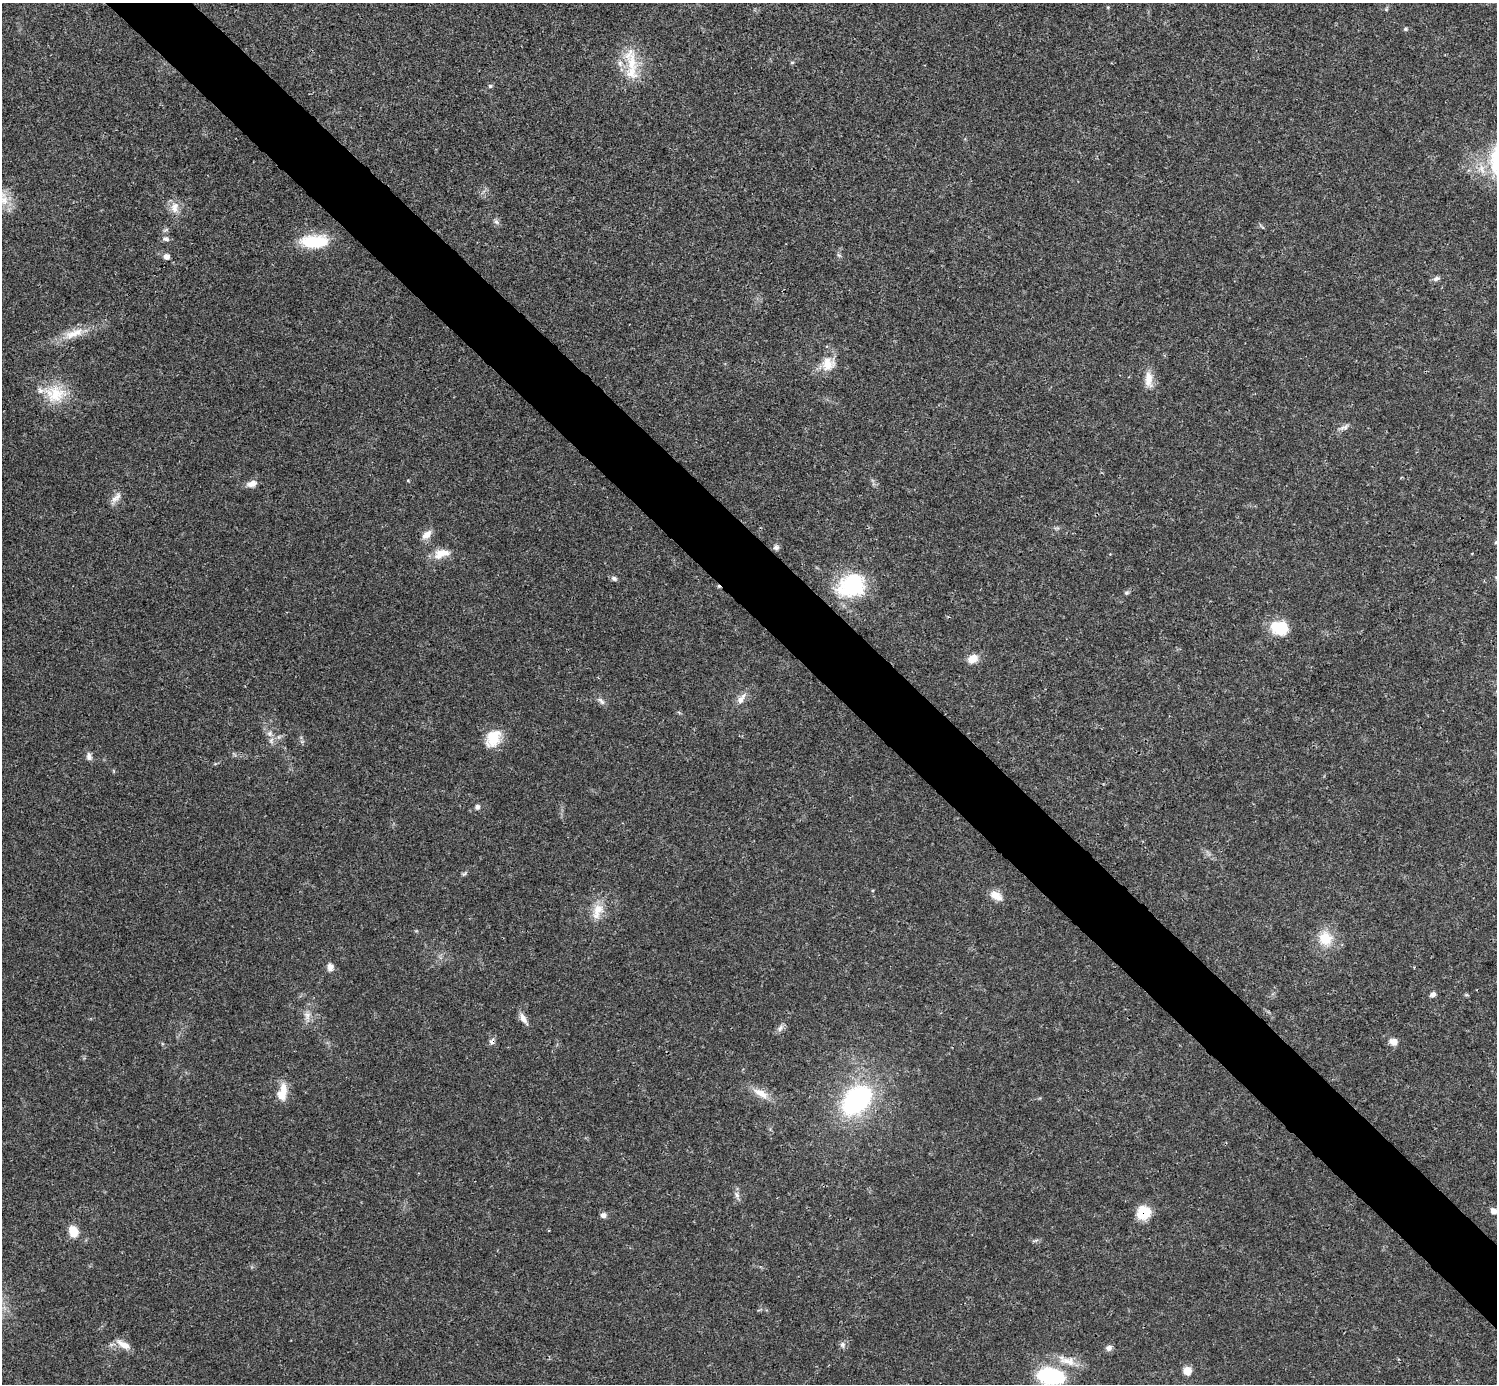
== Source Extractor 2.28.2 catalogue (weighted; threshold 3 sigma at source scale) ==
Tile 6 of 4 x 4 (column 2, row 2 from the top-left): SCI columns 1495-2989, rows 2920-4301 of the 5981 x 5981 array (HDU 1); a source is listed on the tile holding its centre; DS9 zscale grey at full resolution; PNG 1499 x 1386 px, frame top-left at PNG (2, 3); no overlay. Shown black and unused: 5% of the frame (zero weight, under 3 of 4 exposures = <1% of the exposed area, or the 3 px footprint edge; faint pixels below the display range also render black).
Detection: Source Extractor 2.28.2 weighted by HDU 2 'WHT'; one run over the whole footprint, this tile lists its part. Background 0.0211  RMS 0.0023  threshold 0.0102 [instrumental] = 3 sigma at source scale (4.5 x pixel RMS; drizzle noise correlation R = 1.50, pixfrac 1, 0.05/0.05 arcsec/px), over >= 5 px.
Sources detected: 64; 1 cosmic-ray / hot-pixel residue — not listed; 2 inside a brighter listed object's ellipse — not listed separately; the other 61 listed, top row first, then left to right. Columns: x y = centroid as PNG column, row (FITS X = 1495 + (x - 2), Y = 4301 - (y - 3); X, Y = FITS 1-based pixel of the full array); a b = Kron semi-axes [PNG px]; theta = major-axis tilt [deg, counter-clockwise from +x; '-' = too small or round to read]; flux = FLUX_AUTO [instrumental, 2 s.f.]
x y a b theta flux
1406 29 6 5 - 0.35
632 63 30 16 -88 7.6
792 63 5 3 - 0.24
490 86 6 5 - 0.38
3 198 26 11 -69 3.9
174 207 17 11 81 2.4
496 222 7 6 - 0.6
165 239 11 7 -15 0.77
314 241 34 15 1 9.7
839 255 7 4 -44 0.41
167 257 7 6 - 1.1
1436 278 10 6 20 0.76
74 334 33 11 20 4.7
828 364 18 16 -58 4
1148 379 23 10 -88 2.8
55 394 30 24 10 8.1
1346 427 10 4 61 0.52
408 481 5 3 - 0.19
252 483 13 8 16 1.5
116 498 18 8 49 1.6
426 535 14 8 42 1.8
776 547 7 7 - 0.68
441 553 23 11 15 3.2
614 578 8 6 -24 0.66
851 585 33 26 24 18
1126 593 6 6 - 0.46
1279 628 22 17 -7 6.4
973 659 12 9 31 2.6
741 699 17 8 56 1.7
601 701 12 6 -47 0.88
270 733 8 8 - 0.98
493 738 22 16 56 5.8
89 756 11 7 -79 0.96
477 807 5 5 - 0.84
464 874 8 5 31 0.43
996 895 17 10 -34 2.4
598 911 25 13 67 4
1325 939 18 17 - 5.7
330 967 10 7 89 1.3
1433 994 8 6 23 0.73
1466 995 6 4 17 0.29
307 1015 11 9 87 1.6
523 1019 17 7 -60 1.5
780 1028 12 6 56 0.96
492 1041 9 7 70 0.79
1393 1042 9 7 -12 1.9
282 1092 23 11 78 3.6
761 1093 24 9 -31 3.2
856 1100 27 18 45 39
737 1195 10 6 -69 0.84
1493 1211 6 5 - 1.5
1143 1213 15 13 35 5.4
603 1215 8 6 -16 0.87
73 1231 12 9 -73 3.6
1036 1240 7 4 19 0.41
123 1345 20 9 -30 2.5
842 1345 9 7 86 0.78
1109 1348 8 7 - 0.9
1068 1361 26 11 -10 3.9
1187 1371 8 8 - 2.5
1051 1376 21 12 -9 27
Overlapping masked pixels (flux is a lower limit): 2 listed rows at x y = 492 1041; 1143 1213
Isophote crosses this tile's border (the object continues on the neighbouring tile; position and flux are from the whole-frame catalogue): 2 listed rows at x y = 3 198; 1051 1376